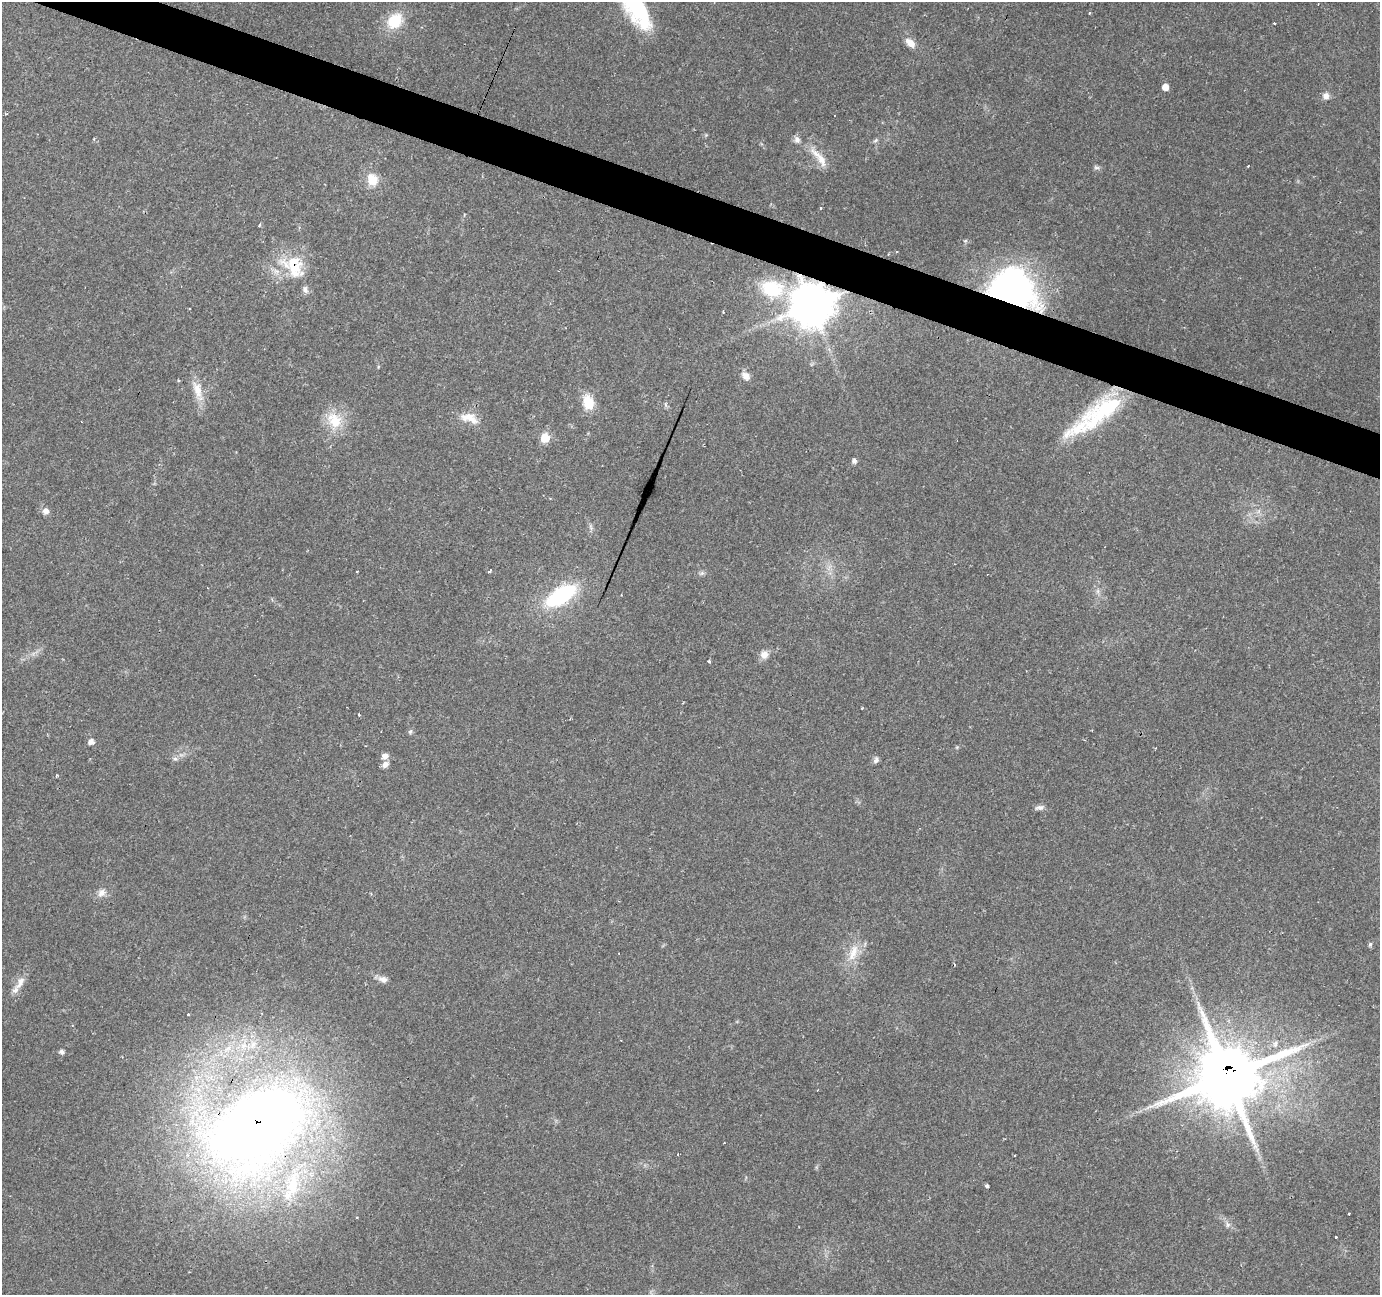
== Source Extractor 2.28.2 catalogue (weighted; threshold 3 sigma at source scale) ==
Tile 11 of 4 x 4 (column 3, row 3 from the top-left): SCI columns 2757-4134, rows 1502-2794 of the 5516 x 5652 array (HDU 1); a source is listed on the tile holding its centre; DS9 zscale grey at full resolution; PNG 1382 x 1297 px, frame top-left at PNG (2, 2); no overlay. Shown black and unused: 3% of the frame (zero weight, under 2 of 3 exposures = <1% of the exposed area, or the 3 px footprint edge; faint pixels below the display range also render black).
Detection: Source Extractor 2.28.2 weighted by HDU 2 'WHT'; one run over the whole footprint, this tile lists its part. Background 0.0606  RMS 0.0045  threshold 0.0203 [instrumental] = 3 sigma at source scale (4.5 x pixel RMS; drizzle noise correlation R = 1.50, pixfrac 1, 0.0396/0.0396 arcsec/px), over >= 5 px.
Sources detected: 76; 1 inside a brighter object's white glare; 8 cosmic-ray / hot-pixel residue — not listed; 6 inside a brighter listed object's ellipse — not listed separately; the other 61 listed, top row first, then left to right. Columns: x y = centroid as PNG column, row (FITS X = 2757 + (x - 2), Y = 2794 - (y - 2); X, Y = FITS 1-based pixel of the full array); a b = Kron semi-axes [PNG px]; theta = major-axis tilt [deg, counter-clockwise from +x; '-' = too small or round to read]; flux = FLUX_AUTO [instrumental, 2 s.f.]
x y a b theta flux
637 9 52 20 -58 40
1089 13 4 3 - 0.44
395 21 18 14 47 15
910 43 12 8 -40 4.7
1165 87 5 5 - 5.4
1326 96 8 7 - 2.7
797 139 9 8 - 2
875 141 6 4 20 0.8
821 159 23 11 -64 6.7
1248 166 3 2 - 0.44
1096 167 8 5 -17 1.1
372 180 14 11 -66 8.3
820 208 3 3 - 0.48
259 225 4 3 - 0.65
965 240 5 4 - 0.69
294 267 37 24 -58 21
772 289 24 18 -13 27
1010 293 49 37 8 150
812 305 13 13 - 1500
723 312 3 3 - 0.44
746 376 12 8 -40 3.1
198 390 32 11 -72 7.7
588 402 17 12 -78 9.6
1106 408 58 26 27 42
467 417 18 12 12 6
334 420 26 19 -49 13
545 438 7 7 - 11
854 461 6 5 - 1.6
46 511 9 8 - 2.4
1259 511 7 4 71 1.1
591 527 7 4 -88 1
490 570 4 3 - 1.2
357 571 3 2 - 0.32
702 573 7 5 44 0.99
1098 591 7 4 -90 1.1
561 595 27 13 33 51
764 655 10 10 - 3.3
708 661 4 3 - 2
359 714 4 3 - 0.39
410 731 7 5 67 0.87
91 742 7 7 - 2
385 756 8 7 - 2.2
175 759 6 6 - 1.1
876 760 9 6 51 1.4
385 764 9 7 45 2.3
56 776 3 3 - 0.73
1039 807 12 6 8 1.7
102 893 12 10 40 3.1
1370 944 7 5 74 0.85
853 953 27 11 70 8.8
383 979 13 8 -16 2.7
20 982 21 8 59 4.3
188 1015 3 3 - 0.93
61 1052 7 5 -32 1.2
1227 1077 19 18 - 4600
256 1125 90 56 39 700
678 1154 3 2 - 0.53
293 1184 44 19 82 27
987 1186 4 4 - 0.92
357 1217 3 3 - 0.5
1228 1225 7 6 - 1.4
Overlapping masked pixels (flux is a lower limit): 5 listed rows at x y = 294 267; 1010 293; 812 305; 1227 1077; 256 1125
Isophote crosses this tile's border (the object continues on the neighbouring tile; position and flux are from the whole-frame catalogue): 1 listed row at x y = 637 9